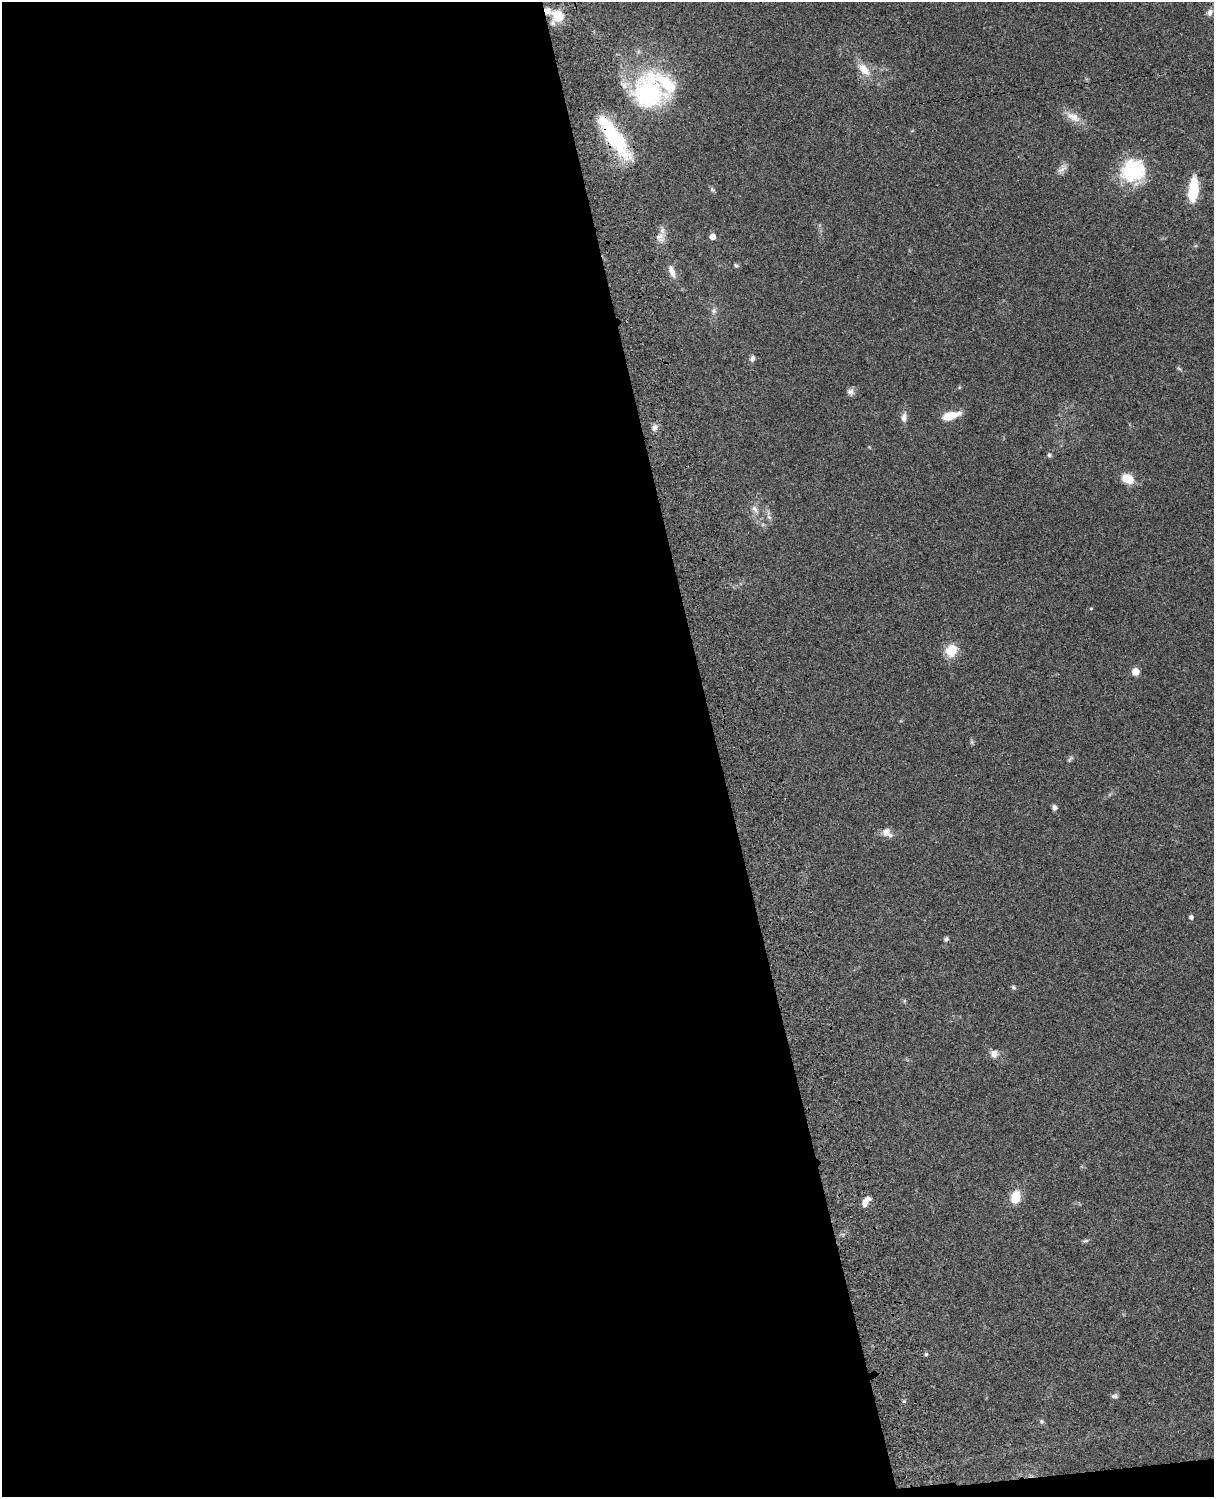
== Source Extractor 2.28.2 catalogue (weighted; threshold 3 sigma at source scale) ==
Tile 9 of 4 x 3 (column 1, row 3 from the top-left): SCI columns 122-1333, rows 277-1771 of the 5088 x 4926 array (HDU 1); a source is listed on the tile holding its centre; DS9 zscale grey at full resolution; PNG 1216 x 1499 px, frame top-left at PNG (2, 2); no overlay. Shown black and unused: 60% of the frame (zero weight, under 3 of 4 exposures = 6% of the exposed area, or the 3 px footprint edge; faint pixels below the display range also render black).
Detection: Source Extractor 2.28.2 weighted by HDU 2 'WHT'; one run over the whole footprint, this tile lists its part. Background 0.103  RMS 0.0065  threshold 0.0292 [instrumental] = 3 sigma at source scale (4.5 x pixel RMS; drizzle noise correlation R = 1.50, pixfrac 1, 0.05/0.05 arcsec/px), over >= 5 px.
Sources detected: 45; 2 inside a brighter listed object's ellipse — not listed separately; the other 43 listed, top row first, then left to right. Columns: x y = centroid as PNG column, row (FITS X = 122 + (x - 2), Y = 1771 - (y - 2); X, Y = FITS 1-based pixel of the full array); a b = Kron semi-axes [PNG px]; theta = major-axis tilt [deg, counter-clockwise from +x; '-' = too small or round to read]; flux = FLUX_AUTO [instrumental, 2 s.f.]
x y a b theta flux
547 11 9 8 - 4.2
1210 12 9 7 58 2.5
558 16 10 9 - 16
864 69 21 11 -47 9.2
648 93 44 35 -26 71
1073 117 22 10 -28 7.3
614 137 50 14 -56 52
1062 169 16 7 43 3.4
1133 171 31 27 19 37
712 190 8 5 -35 1.1
1193 190 24 9 83 25
712 236 5 4 - 7
660 237 15 14 - 5.3
736 265 6 4 -66 0.9
672 272 16 7 -69 4.8
714 311 9 7 73 2.2
752 358 8 6 76 2
851 392 10 8 -73 2.5
951 415 20 8 15 11
904 417 13 7 88 3.5
655 428 9 7 62 2.9
1049 455 6 5 - 1.2
1127 478 8 6 -26 18
755 509 14 6 -57 3.2
769 517 7 4 -45 1.5
1091 609 4 3 - 0.64
951 650 15 13 54 11
1135 672 5 5 - 15
972 742 7 4 -89 1
1070 759 10 4 51 1.2
1054 807 6 6 - 1.8
887 833 15 10 -33 4.6
1191 917 4 4 - 2
946 939 6 5 - 1.4
1013 987 7 5 -32 1.1
994 1054 11 10 - 3.7
1015 1197 13 10 75 12
865 1203 12 7 -87 3.8
1085 1241 9 4 11 1.1
926 1354 5 4 - 1
1115 1396 9 6 11 1.7
904 1401 5 4 - 0.76
1041 1421 6 5 - 1
Overlapping masked pixels (flux is a lower limit): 2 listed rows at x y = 547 11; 614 137